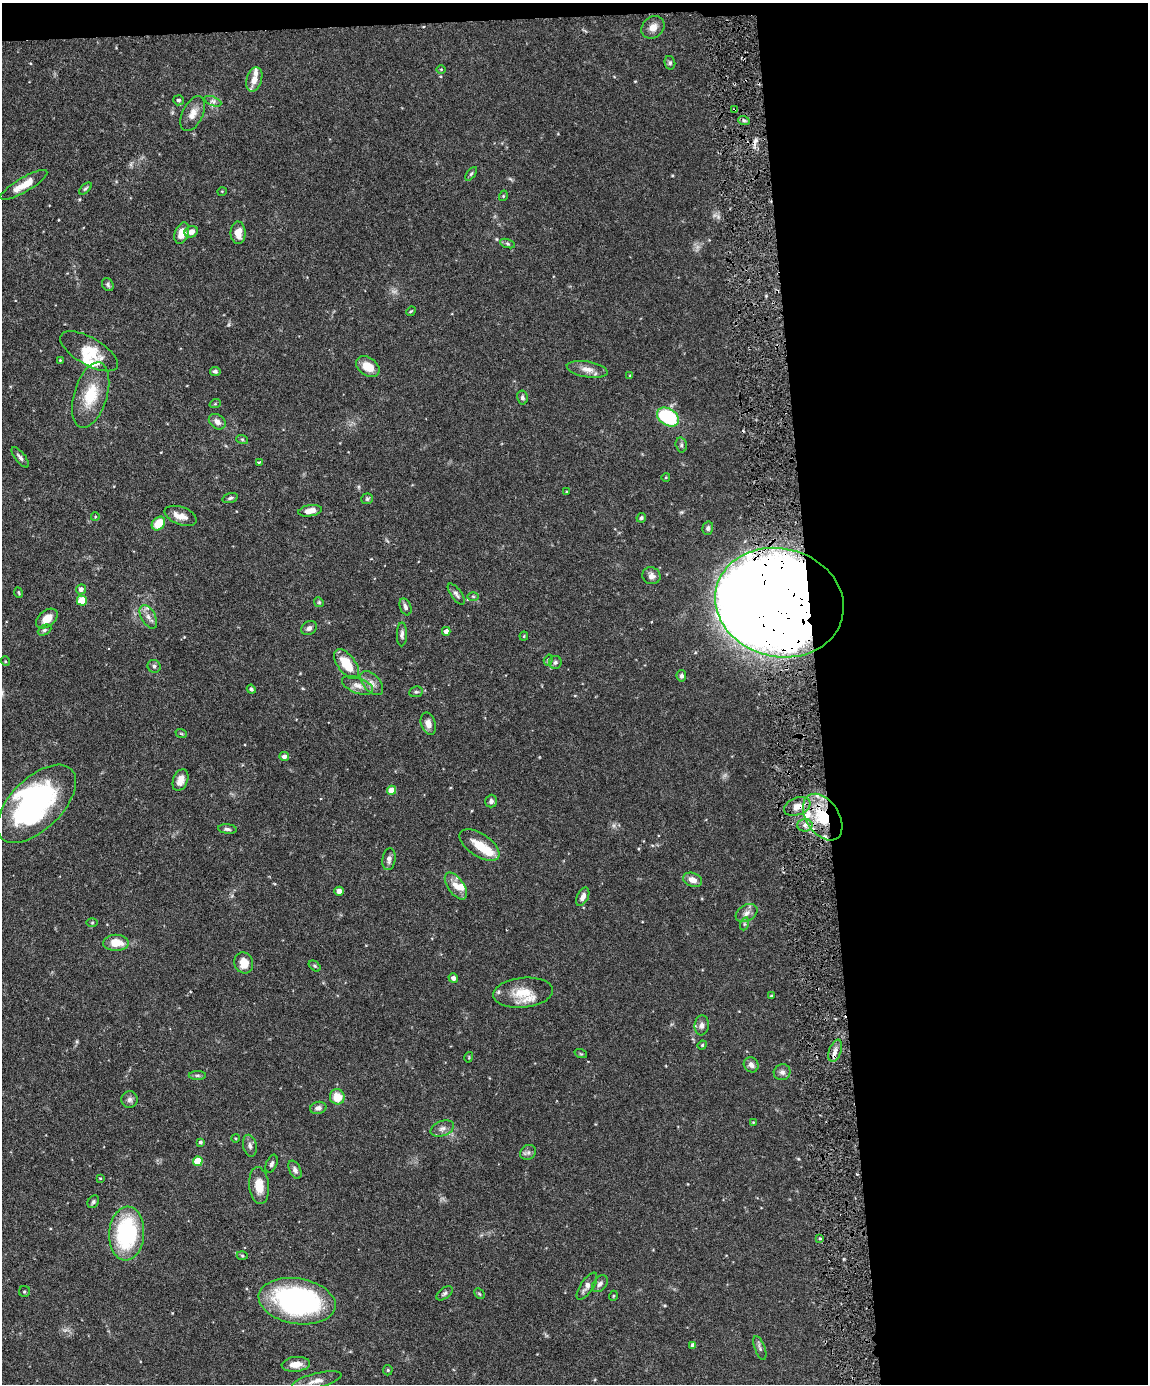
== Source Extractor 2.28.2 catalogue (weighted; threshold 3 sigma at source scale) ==
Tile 4 of 4 x 3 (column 4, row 1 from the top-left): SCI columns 3439-4584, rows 2999-4380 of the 4585 x 4509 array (HDU 1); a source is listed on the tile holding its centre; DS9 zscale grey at full resolution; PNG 1150 x 1386 px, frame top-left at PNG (2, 3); each listed source drawn as its Kron ellipse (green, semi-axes under 4 px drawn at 4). Shown black and unused: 30% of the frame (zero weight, under 3 of 6 exposures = <1% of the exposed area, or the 3 px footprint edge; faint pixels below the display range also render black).
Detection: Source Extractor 2.28.2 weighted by HDU 2 'WHT'; one run over the whole footprint, this tile lists its part. Background 0.0991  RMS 0.0036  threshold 0.0148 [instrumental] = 3 sigma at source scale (4.09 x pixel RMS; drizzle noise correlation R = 1.36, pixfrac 0.8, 0.05/0.05 arcsec/px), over >= 5 px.
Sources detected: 152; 2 too faint to see at this stretch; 4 inside a brighter object's white glare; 2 cosmic-ray / hot-pixel residue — neither listed nor drawn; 9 inside a brighter listed object's ellipse — not listed separately; the other 135 listed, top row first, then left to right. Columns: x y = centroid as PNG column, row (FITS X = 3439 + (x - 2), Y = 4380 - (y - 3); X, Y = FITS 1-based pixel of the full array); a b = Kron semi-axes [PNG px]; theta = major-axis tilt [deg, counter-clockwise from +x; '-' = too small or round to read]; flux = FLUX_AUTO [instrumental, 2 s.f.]
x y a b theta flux
653 27 12 10 39 2.6
670 63 7 5 -76 0.64
441 69 5 3 - 0.3
254 79 12 7 73 3.1
178 100 5 5 - 0.61
213 101 9 4 -22 0.92
734 110 3 3 - 0.37
193 114 19 10 65 3.2
744 121 6 4 -19 0.61
471 174 8 4 54 0.53
24 185 27 7 30 5
85 188 8 4 41 0.52
222 191 5 3 - 0.25
503 196 5 3 - 0.31
191 232 7 5 24 1.9
182 233 11 7 69 4.1
238 233 11 7 -88 3.7
507 244 8 3 -19 0.56
108 285 7 5 -62 0.67
411 311 5 4 - 0.33
89 351 32 13 -30 7.9
60 360 3 3 - 0.26
368 367 13 9 -34 5.3
587 369 21 8 -9 2.9
215 371 5 4 - 0.82
630 376 4 3 - 0.31
91 395 34 16 73 11
522 398 7 5 -78 0.85
215 404 6 3 19 0.37
668 417 12 8 -33 25
217 422 9 7 -37 2
242 439 6 4 -19 0.41
681 445 7 5 -76 0.73
20 457 12 5 -52 1.1
259 462 4 2 - 0.37
666 477 4 3 - 0.26
567 492 3 2 - 0.25
230 498 8 5 16 0.76
367 499 6 5 - 0.58
310 511 12 5 10 2.8
181 516 17 9 -19 3
95 517 4 3 - 0.27
641 518 5 4 - 0.58
158 523 7 6 - 6.4
708 528 7 5 74 0.73
651 576 9 8 - 1.7
81 589 5 5 - 1.4
19 593 5 3 - 0.32
456 594 12 5 -54 1.1
473 596 6 4 -1 0.41
82 601 5 5 - 12
319 602 5 4 - 0.41
779 603 65 54 -14 2000
405 607 9 5 -69 1
148 617 13 7 -61 2
47 619 12 8 39 4.3
309 628 8 6 33 1.2
44 630 7 5 27 0.66
446 631 4 4 - 1.6
402 634 12 5 89 1
524 636 4 4 - 0.34
548 660 6 4 71 0.41
5 661 5 3 - 0.29
555 662 6 6 - 0.79
347 664 17 9 -53 8.8
154 666 7 6 - 0.85
681 676 6 5 - 0.81
372 683 14 8 -48 2.2
357 685 16 7 -21 2.4
251 689 5 4 - 0.68
416 692 7 5 9 0.64
428 724 11 7 -72 2.2
181 733 6 3 -20 0.39
284 756 4 4 - 1.2
180 780 11 7 69 2.6
391 790 4 4 - 4.9
491 801 6 6 - 1
36 804 49 26 45 47
797 806 14 8 20 3.5
823 817 26 16 -57 16
805 825 7 6 - 1.5
227 829 9 4 -5 0.83
480 845 23 11 -34 6.3
389 859 11 6 82 1.5
693 880 10 6 -21 2.7
456 886 15 8 -55 3.1
339 891 4 4 - 1.6
583 897 10 5 64 1.5
747 913 12 8 31 1.8
92 922 5 3 - 0.34
744 924 6 4 72 0.58
116 943 13 8 0 5.5
244 963 10 9 - 4.5
315 966 7 4 -37 0.53
453 978 5 4 - 1.1
523 993 30 15 6 7.5
771 996 3 2 - 0.29
702 1025 10 7 84 1.4
702 1045 4 4 - 0.41
835 1051 11 6 69 1.8
581 1054 6 4 -18 0.39
469 1057 5 3 - 0.3
751 1065 8 7 - 1.6
782 1072 8 8 - 1.3
197 1075 9 4 0 0.66
337 1097 7 7 - 5.7
129 1100 8 8 - 1.2
318 1108 8 6 13 1.3
753 1122 3 3 - 0.24
442 1129 12 7 21 1.7
235 1138 4 3 - 0.27
200 1142 4 3 - 0.64
250 1146 11 6 -78 1.2
528 1152 8 7 - 1.1
198 1161 5 4 - 9.9
272 1164 9 5 66 0.86
295 1170 10 5 -64 1.1
100 1178 3 3 - 0.28
259 1186 18 10 -84 5.4
93 1202 7 5 56 0.65
127 1233 27 17 86 35
820 1238 4 3 - 0.35
242 1255 5 3 - 0.39
600 1284 9 6 49 1.2
587 1286 16 6 56 1.8
24 1292 5 5 - 0.56
444 1293 9 5 37 0.79
479 1294 6 3 -45 0.39
613 1296 5 3 - 0.29
297 1301 39 22 -9 74
693 1345 4 4 - 1.1
760 1348 12 5 -70 0.98
296 1364 14 7 5 3.3
388 1370 5 5 - 0.4
316 1381 25 7 14 3
Overlapping masked pixels (flux is a lower limit): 5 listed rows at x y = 734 110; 779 603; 797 806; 823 817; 835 1051